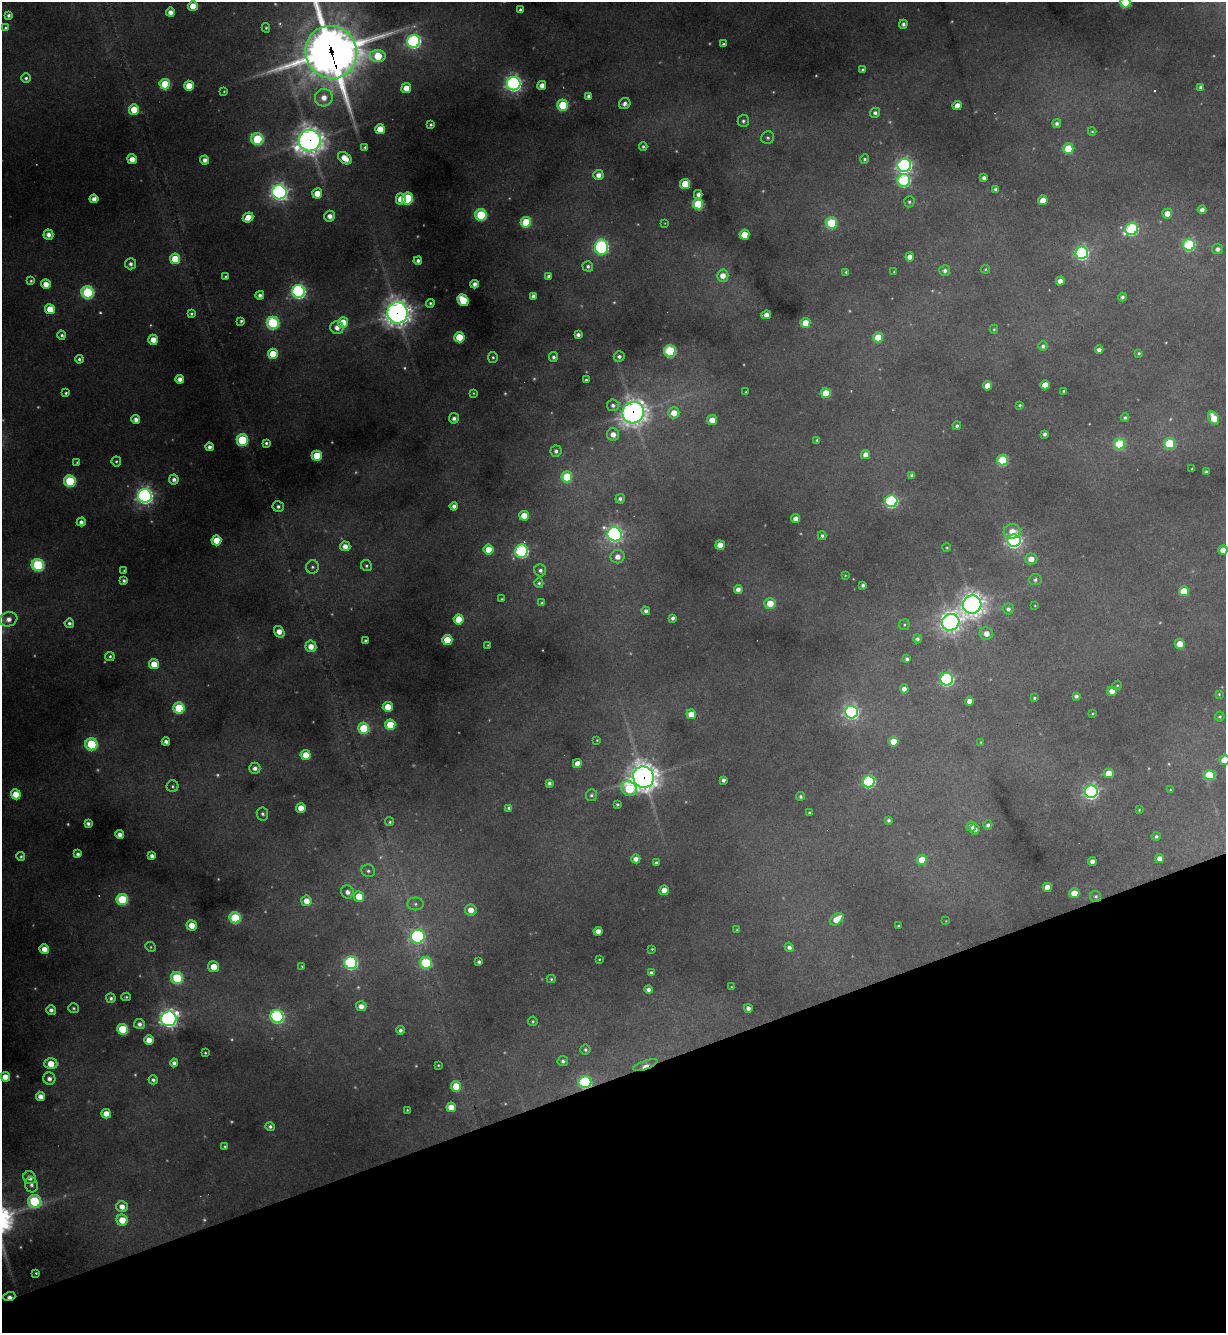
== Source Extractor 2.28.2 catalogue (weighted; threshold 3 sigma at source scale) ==
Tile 14 of 4 x 4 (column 2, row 4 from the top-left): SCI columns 1368-2591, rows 1-1331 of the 5307 x 5324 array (HDU 1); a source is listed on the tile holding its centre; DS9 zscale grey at full resolution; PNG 1228 x 1335 px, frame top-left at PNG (2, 2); each listed source drawn as its Kron ellipse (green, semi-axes under 4 px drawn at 4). Shown black and unused: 19% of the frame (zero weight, under 3 of 4 exposures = <1% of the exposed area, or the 3 px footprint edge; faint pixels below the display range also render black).
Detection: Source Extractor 2.28.2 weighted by HDU 2 'WHT'; one run over the whole footprint, this tile lists its part. Background 0.268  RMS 0.0096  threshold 0.0431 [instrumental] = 3 sigma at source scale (4.5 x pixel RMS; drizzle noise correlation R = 1.50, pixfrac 1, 0.05/0.05 arcsec/px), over >= 5 px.
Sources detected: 388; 38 too faint to see at this stretch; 2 cosmic-ray / hot-pixel residue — neither listed nor drawn; the other 348 listed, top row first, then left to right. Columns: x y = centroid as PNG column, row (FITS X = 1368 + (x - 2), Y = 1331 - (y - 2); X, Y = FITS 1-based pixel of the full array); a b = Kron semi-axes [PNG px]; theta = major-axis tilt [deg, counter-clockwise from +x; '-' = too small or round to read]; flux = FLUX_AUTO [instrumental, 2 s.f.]
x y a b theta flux
1125 2 5 5 - 76
193 6 5 5 - 20
520 10 3 3 - 2
170 12 4 4 - 7.7
9 15 4 3 - 3.3
903 24 4 4 - 3.2
5 28 3 3 - 1.4
266 28 5 4 - 1.4
414 41 6 6 - 240
723 44 4 3 - 1.9
331 52 26 25 - 3800
378 56 8 6 -4 44
863 70 4 3 - 2.5
26 78 5 4 - 2.6
165 84 5 5 - 47
514 84 7 6 - 440
542 85 4 4 - 8.5
189 86 5 5 - 26
1201 87 4 4 - 4
406 88 5 4 - 14
224 91 3 3 - 1
589 96 4 4 - 4.1
324 98 9 8 - 12
625 103 6 5 - 4.8
563 105 5 5 - 76
957 105 5 4 - 11
134 110 5 5 - 25
875 113 5 5 - 3.8
743 121 6 5 - 2.9
1057 123 4 4 - 3.2
431 125 3 3 - 2.1
380 129 5 5 - 22
1092 132 4 3 - 1.4
768 138 6 6 - 2.7
257 139 6 6 - 90
310 141 11 11 - 1200
643 146 4 4 - 1.8
365 147 3 3 - 2
1068 149 5 5 - 47
345 158 8 5 -38 16
132 159 5 4 - 12
865 159 5 4 - 2.4
205 160 4 4 - 5.6
904 165 7 6 - 350
598 175 5 5 - 7.5
984 178 4 4 - 4
904 180 6 6 - 160
685 184 5 5 - 46
996 189 4 4 - 3.5
279 192 7 7 - 510
317 193 5 5 - 18
698 194 4 4 - 4.8
94 199 4 4 - 7.3
401 199 5 5 - 15
407 199 6 5 - 88
1043 200 5 4 - 15
909 202 5 5 - 2.3
698 204 5 5 - 76
1202 210 4 4 - 6
1167 214 5 5 - 12
481 215 6 5 - 93
330 216 5 5 - 7.8
248 217 5 5 - 17
526 222 5 5 - 52
665 223 4 2 - 0.67
831 223 5 5 - 81
1132 229 7 6 - 150
48 234 5 5 - 6.4
745 235 5 5 - 30
1189 245 6 6 - 130
601 247 7 6 - 250
1218 249 5 5 - 4.8
1082 253 6 6 - 240
910 257 4 4 - 8.9
175 259 5 5 - 30
418 261 4 4 - 3.6
131 264 5 5 - 3.7
588 266 5 5 - 2.9
985 269 4 4 - 1.4
894 271 3 3 - 0.83
945 271 5 5 - 4
846 272 4 3 - 1.6
225 276 4 4 - 1.5
548 276 4 3 - 2.6
723 276 6 6 - 11
31 281 3 3 - 1.5
1060 281 4 4 - 8.5
46 284 5 4 - 12
474 284 4 4 - 5.2
299 291 6 6 - 270
88 292 6 6 - 130
260 295 4 4 - 3.7
533 296 4 4 - 5
1122 297 4 4 - 3.1
463 300 6 5 - 47
430 303 4 4 - 1.9
50 309 5 5 - 26
397 313 10 10 - 1100
191 314 3 3 - 1.9
766 315 5 4 - 7.8
241 321 3 3 - 1.9
273 323 6 6 - 140
343 323 5 5 - 32
805 323 5 5 - 21
337 327 6 6 - 9
994 329 4 4 - 1.3
62 335 4 4 - 2.8
578 335 4 4 - 4.5
459 337 5 5 - 44
878 337 5 5 - 31
153 340 5 4 - 15
1043 346 5 4 - 3.1
1099 350 4 4 - 5.3
670 351 6 6 - 130
1139 353 4 3 - 1.5
273 354 5 5 - 36
619 356 5 5 - 3.5
493 357 5 5 - 1.9
553 357 5 4 - 3.1
79 359 4 4 - 2.3
180 379 4 4 - 6.8
586 380 3 3 - 1.8
1045 385 4 4 - 16
988 386 4 4 - 15
1064 391 3 3 - 1.3
746 392 3 3 - 1.1
66 393 4 3 - 1.9
473 393 4 3 - 1.1
826 393 5 5 - 35
613 405 6 6 - 4
1020 405 3 3 - 1.3
633 413 11 10 - 900
674 413 5 5 - 14
454 418 5 5 - 4.9
1125 418 4 4 - 2.4
1214 418 7 5 -60 24
136 419 4 4 - 6.3
712 420 5 5 - 14
957 426 4 4 - 2.4
613 434 6 6 - 9.4
1045 434 4 3 - 3.1
242 440 6 5 - 87
817 440 4 3 - 1.7
266 443 3 3 - 2.3
1169 443 5 5 - 66
1119 444 5 5 - 71
209 447 4 4 - 4
556 451 5 5 - 3.8
866 455 4 4 - 8.5
317 456 5 5 - 57
1002 460 5 5 - 71
116 461 5 4 - 1.7
77 462 4 3 - 1.1
1192 469 3 3 - 1.3
1206 472 4 4 - 2.9
912 475 4 4 - 3.2
567 477 5 5 - 51
174 479 5 4 - 4.9
70 481 6 5 - 96
145 496 7 7 - 470
620 499 5 4 - 3.6
891 501 6 6 - 170
454 506 4 4 - 5
278 507 5 5 - 2.9
524 516 5 5 - 23
796 519 4 4 - 8.1
81 522 4 4 - 4.8
1012 531 8 7 - 11
615 534 7 7 - 370
822 536 4 4 - 2.4
216 540 5 5 - 25
1014 541 6 6 - 340
720 545 4 4 - 14
345 546 5 5 - 8.9
947 548 4 4 - 1.3
488 550 5 5 - 25
1223 550 4 4 - 9.6
521 551 6 6 - 200
618 557 7 6 - 8.8
1031 559 6 5 - 10
38 565 6 6 - 140
366 566 6 5 - 2.1
312 567 6 6 - 2.9
540 570 6 6 - 3.6
124 571 3 3 - 1.3
845 575 3 3 - 0.94
1035 580 6 5 - 3.2
124 581 4 4 - 2.7
539 583 5 4 - 1.9
863 585 4 4 - 3.2
738 589 4 4 - 6.3
1184 591 5 5 - 32
502 599 3 3 - 1.4
542 603 4 3 - 2.4
770 603 5 5 - 20
972 604 9 9 - 840
1035 606 3 3 - 0.73
1008 609 5 5 - 3.8
646 611 4 4 - 3.9
672 618 4 4 - 3.4
9 619 9 7 19 8.5
459 619 5 5 - 30
951 622 9 8 - 610
69 623 5 4 - 2.9
904 625 5 5 - 1.6
279 632 6 4 -57 11
986 633 7 6 - 9.1
917 639 4 4 - 3.3
447 640 5 5 - 33
366 641 4 3 - 3.5
1180 644 5 5 - 18
488 645 3 3 - 0.75
311 646 6 5 - 12
110 656 5 4 - 2.1
907 659 4 4 - 3.5
154 664 5 5 - 19
947 679 6 6 - 210
1117 685 5 4 - 1.3
904 689 4 4 - 6.1
1112 691 5 4 - 15
1219 694 3 3 - 0.98
1076 696 4 4 - 3.1
1035 698 3 3 - 1.5
970 701 4 4 - 8.7
388 707 5 5 - 20
179 708 5 5 - 70
851 712 6 6 - 290
691 714 5 5 - 17
1092 714 3 3 - 0.95
1220 717 5 5 - 1.9
390 725 5 5 - 36
364 728 5 5 - 68
597 740 3 3 - 1
894 741 5 5 - 20
166 742 4 4 - 4.4
981 742 3 3 - 0.96
91 744 6 6 - 91
306 755 5 5 - 21
1224 760 5 5 - 22
577 763 4 4 - 13
255 768 5 5 - 5.6
1109 773 5 5 - 17
1209 775 5 5 - 62
643 777 11 10 - 1300
723 780 4 4 - 3.3
869 781 6 6 - 160
549 783 4 4 - 3.7
172 786 6 6 - 2.2
629 789 8 7 - 62
1170 790 3 3 - 0.96
1091 792 6 6 - 350
16 794 5 5 - 19
591 795 6 5 - 2.5
801 796 4 4 - 2.5
617 804 3 3 - 1.9
301 808 5 4 - 15
509 808 4 4 - 2.6
1139 810 4 4 - 1
809 812 3 3 - 1.3
262 814 6 6 - 2.9
889 820 4 4 - 2.9
390 822 4 4 - 1.7
88 823 4 3 - 3.3
988 825 5 4 - 2.9
971 826 5 4 - 5.7
975 829 5 5 - 5.6
120 835 4 4 - 6.6
1156 836 4 4 - 2.4
78 854 4 3 - 3.1
21 856 4 4 - 1.9
152 856 4 4 - 4.5
636 859 4 4 - 7.6
1160 859 4 4 - 7.8
922 860 5 5 - 24
1092 861 4 4 - 6.2
656 863 4 3 - 2
368 871 7 6 - 3
1047 887 4 4 - 12
664 890 5 4 - 15
348 892 7 6 - 5.9
1074 893 5 5 - 20
359 896 5 5 - 19
1096 896 6 5 - 2.6
122 899 6 5 - 86
306 901 5 5 - 12
415 904 8 6 -1 3.7
471 910 6 5 - 12
235 918 6 5 - 81
837 919 8 5 40 18
946 921 3 3 - 0.67
192 925 5 5 - 15
898 926 3 3 - 1.3
737 930 4 3 - 1.2
598 931 4 4 - 9.1
418 937 7 7 - 210
150 947 5 4 - 1.5
789 947 5 4 - 4
44 949 5 4 - 12
652 949 3 2 - 0.99
599 959 3 2 - 0.96
479 962 4 4 - 3
351 963 6 6 - 200
426 963 6 6 - 82
302 966 4 3 - 1.3
214 967 5 5 - 19
651 973 4 3 - 2.7
177 978 6 6 - 90
551 979 4 4 - 1.5
731 987 4 2 - 0.7
648 990 4 4 - 4.8
126 997 5 3 - 1.5
111 998 5 4 - 3
361 1006 5 5 - 8.6
73 1008 5 5 - 1.8
748 1008 4 4 - 4.6
51 1010 5 5 - 4.5
277 1016 6 6 - 210
169 1019 7 7 - 590
533 1021 5 4 - 1.8
139 1024 5 5 - 4.6
123 1029 5 5 - 70
400 1030 4 4 - 2.9
149 1040 5 4 - 13
585 1050 5 5 - 2.5
205 1053 3 3 - 1.2
563 1061 5 5 - 3.4
174 1063 4 4 - 4.6
51 1064 6 5 - 22
438 1065 3 2 - 0.93
645 1065 13 3 20 9.2
5 1077 5 4 - 15
49 1079 6 6 - 6.1
153 1080 4 4 - 3.1
585 1082 6 6 - 150
456 1086 5 5 - 25
41 1096 5 4 - 7.9
451 1107 5 4 - 17
407 1110 3 3 - 0.85
106 1114 5 4 - 14
270 1126 5 4 - 3
225 1146 3 3 - 1.3
29 1178 6 6 - 7.6
31 1185 7 6 - 4.4
34 1201 6 6 - 120
122 1207 6 5 - 9.2
122 1220 6 5 - 21
36 1273 3 3 - 1.2
9 1297 6 4 19 5.8
Overlapping masked pixels (flux is a lower limit): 9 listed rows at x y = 331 52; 310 141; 397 313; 633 413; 643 777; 1096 896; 645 1065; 585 1082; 9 1297
Isophote crosses this tile's border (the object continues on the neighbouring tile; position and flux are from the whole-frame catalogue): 5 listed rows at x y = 1125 2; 331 52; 1223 550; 1224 760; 16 794